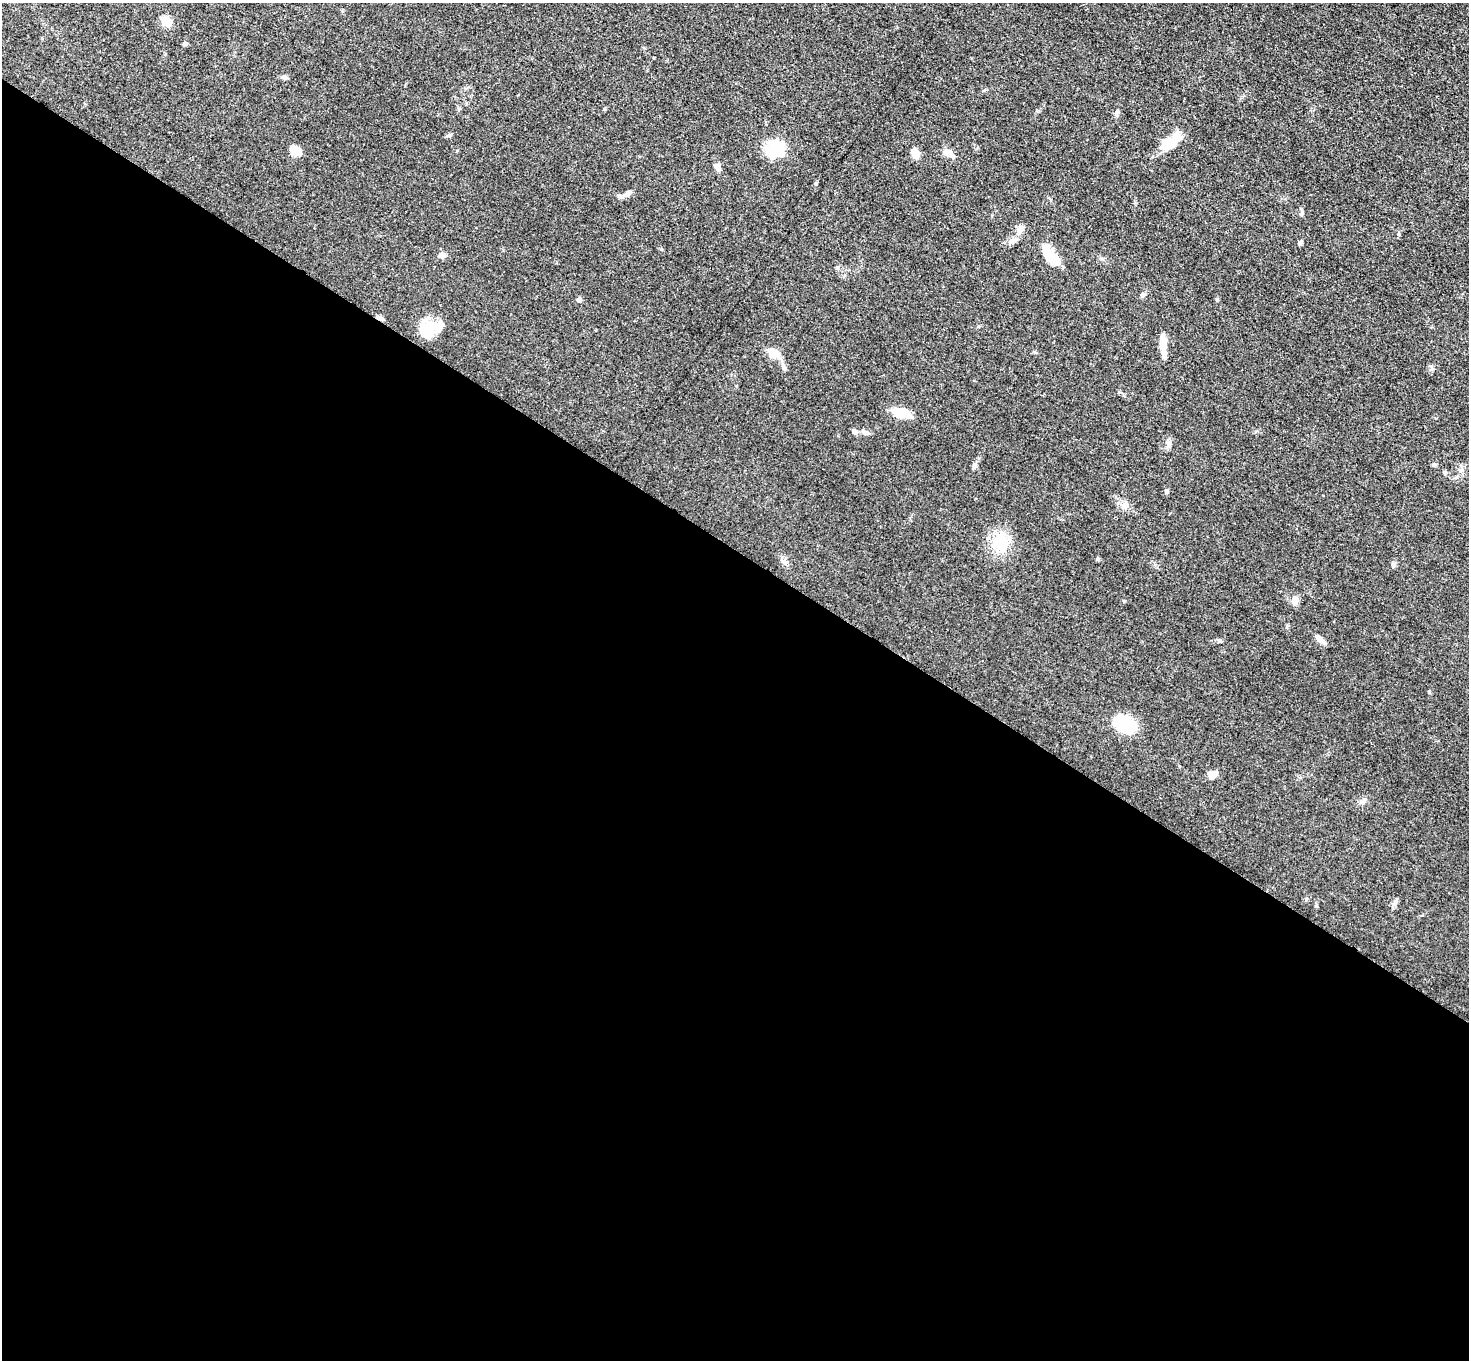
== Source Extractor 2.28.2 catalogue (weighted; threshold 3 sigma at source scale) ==
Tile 14 of 4 x 4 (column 2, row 4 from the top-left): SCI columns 1481-2947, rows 161-1518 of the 5891 x 5895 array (HDU 1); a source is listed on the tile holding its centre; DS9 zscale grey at full resolution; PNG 1471 x 1362 px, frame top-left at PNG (2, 3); no overlay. Shown black and unused: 60% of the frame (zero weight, under 3 of 5 exposures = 1% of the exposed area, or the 3 px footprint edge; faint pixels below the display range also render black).
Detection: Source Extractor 2.28.2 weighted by HDU 2 'WHT'; one run over the whole footprint, this tile lists its part. Background 0.0481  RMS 0.0052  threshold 0.0233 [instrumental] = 3 sigma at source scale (4.5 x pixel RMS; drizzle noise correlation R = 1.50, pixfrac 1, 0.05/0.05 arcsec/px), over >= 5 px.
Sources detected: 39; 1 inside a brighter object's white glare — not listed; the other 38 listed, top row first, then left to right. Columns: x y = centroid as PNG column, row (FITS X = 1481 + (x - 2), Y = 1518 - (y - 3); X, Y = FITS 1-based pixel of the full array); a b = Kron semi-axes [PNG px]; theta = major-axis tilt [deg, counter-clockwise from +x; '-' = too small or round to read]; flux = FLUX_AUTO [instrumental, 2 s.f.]
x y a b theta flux
166 21 8 6 -36 10
185 43 6 4 -1 0.79
284 77 8 5 -11 1.3
1117 112 9 5 67 1.2
1172 141 26 12 37 9.5
776 149 21 19 49 18
295 150 15 9 -28 4.9
915 153 10 7 -67 4.9
947 153 11 8 -19 3.9
717 167 8 6 -63 2.6
629 192 9 5 18 1.4
1301 214 7 4 59 0.81
1020 229 10 8 59 2.3
1012 241 13 6 21 2.4
1300 242 5 4 - 1.3
442 255 9 7 5 2
1051 256 24 10 -49 13
1142 295 7 6 - 1.1
579 300 5 5 - 1.6
380 318 11 3 -30 1.2
428 329 24 18 22 12
1163 344 24 7 -84 5.9
773 352 14 11 -41 5.8
902 413 21 12 -8 7.9
855 431 8 6 -29 1.4
1168 443 8 7 - 1.7
1434 465 8 4 0 0.73
974 466 8 5 60 1.2
1445 473 6 5 - 0.78
1167 491 6 4 89 0.7
1124 505 11 9 2 3
1000 542 22 18 70 14
785 562 10 6 -53 1.7
1295 599 11 8 -84 2.7
1320 639 13 6 -43 2.6
1125 724 20 13 -29 26
1212 775 11 8 39 3.8
1362 802 6 6 - 1.3
Overlapping masked pixels (flux is a lower limit): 1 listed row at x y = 380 318
Unlisted compact peaks at least as high as the median listed source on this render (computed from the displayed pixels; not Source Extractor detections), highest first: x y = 449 135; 816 184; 1432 369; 1124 601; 1429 692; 1316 906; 1219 641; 1306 899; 604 109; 1393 566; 1394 904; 1098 558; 1287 627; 1119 392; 978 326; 1037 111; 1034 352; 1135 203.